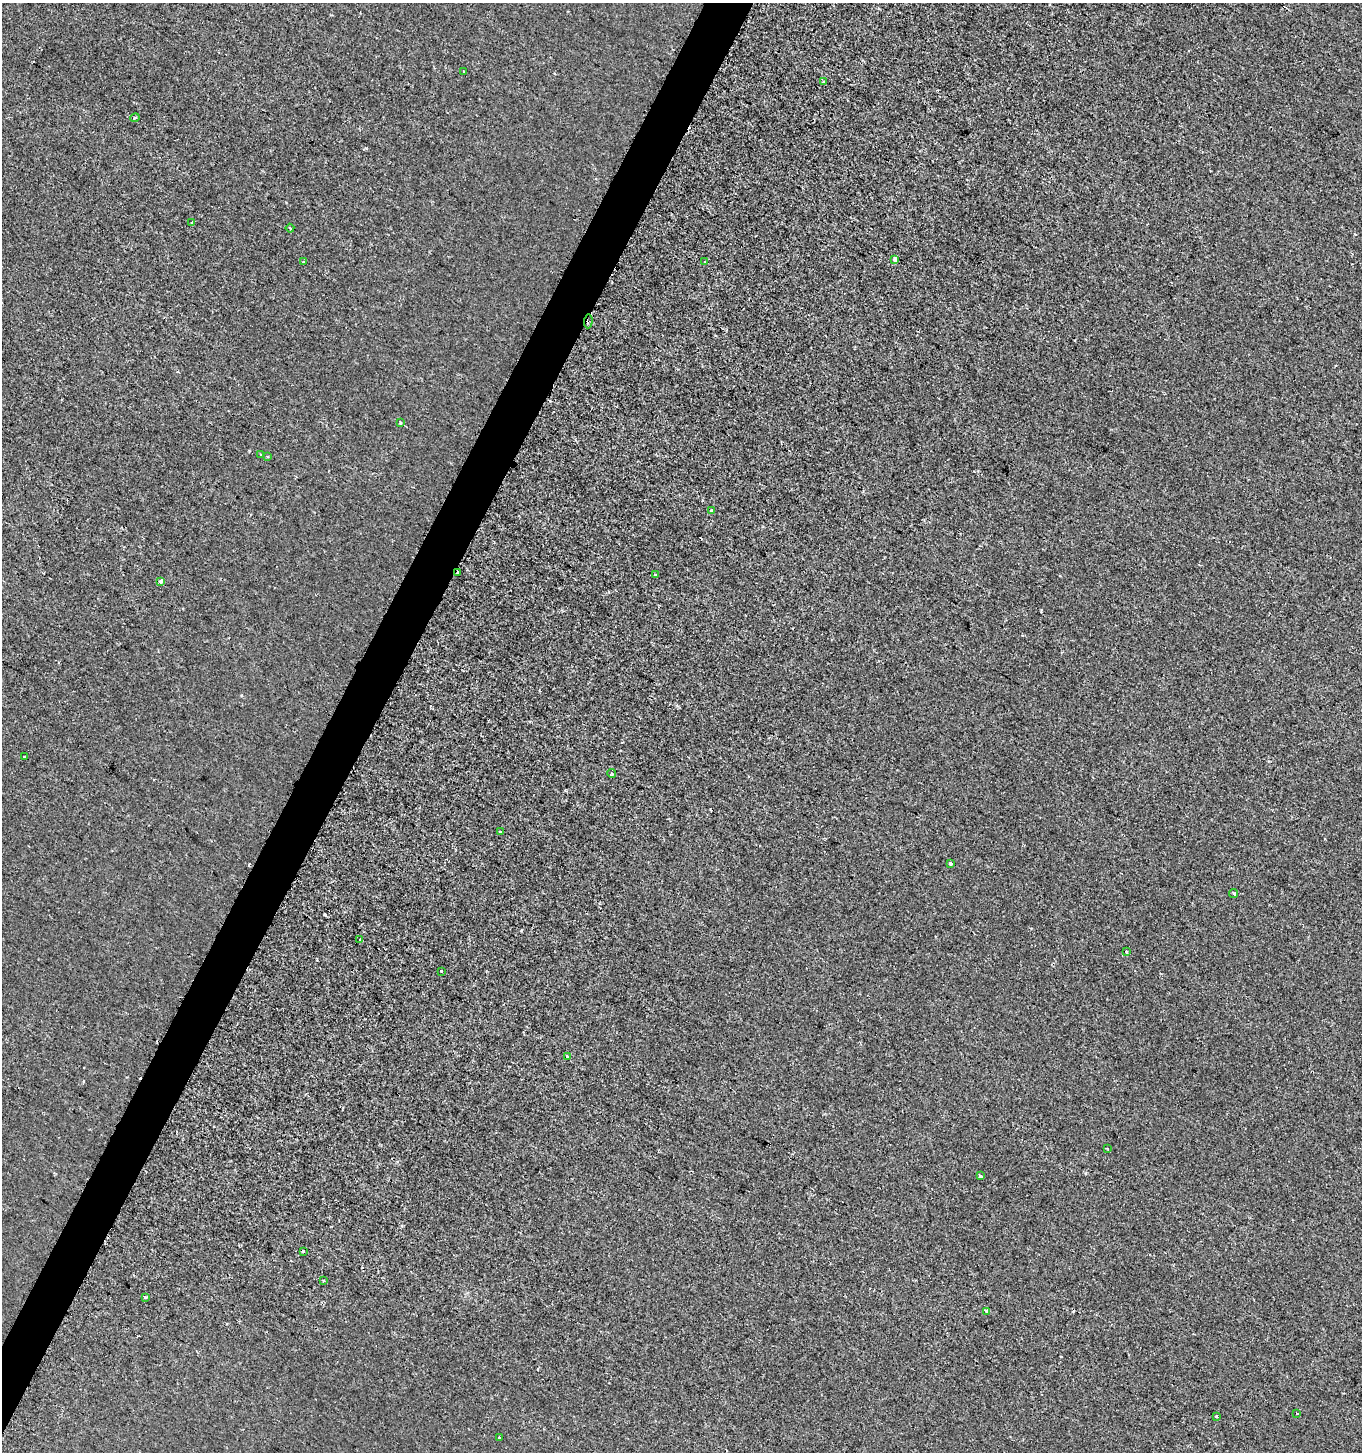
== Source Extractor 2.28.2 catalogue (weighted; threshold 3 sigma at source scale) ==
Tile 7 of 4 x 4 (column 3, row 2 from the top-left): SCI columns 2986-4345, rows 2908-4357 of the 5908 x 5820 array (HDU 1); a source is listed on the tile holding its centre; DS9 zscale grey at full resolution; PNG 1364 x 1454 px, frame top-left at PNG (2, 3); each listed source drawn as its Kron ellipse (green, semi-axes under 4 px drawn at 4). Shown black and unused: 3% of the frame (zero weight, under 2 of 3 exposures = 1% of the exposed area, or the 3 px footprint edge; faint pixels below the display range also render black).
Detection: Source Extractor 2.28.2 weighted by HDU 2 'WHT'; one run over the whole footprint, this tile lists its part. Background -2.56e-04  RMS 0.0025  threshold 0.0113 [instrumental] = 3 sigma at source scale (4.5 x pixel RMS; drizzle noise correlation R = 1.50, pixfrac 1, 0.0396/0.0396 arcsec/px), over >= 5 px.
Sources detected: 40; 6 cosmic-ray / hot-pixel residue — neither listed nor drawn; the other 34 listed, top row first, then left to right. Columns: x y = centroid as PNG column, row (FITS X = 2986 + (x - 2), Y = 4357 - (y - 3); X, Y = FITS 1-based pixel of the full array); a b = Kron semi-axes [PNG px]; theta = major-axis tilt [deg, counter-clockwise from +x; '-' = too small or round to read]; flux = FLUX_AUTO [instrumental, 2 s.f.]
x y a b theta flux
464 72 3 3 - 1.7
823 82 4 3 - 0.2
135 118 5 3 - 0.32
192 222 4 3 - 0.26
290 228 4 2 - 0.28
895 259 3 3 - 27
304 262 3 3 - 0.83
704 262 3 3 - 0.86
588 321 7 2 87 0.56
400 423 3 3 - 0.27
261 455 3 3 - 1
267 456 4 2 - 0.24
711 511 3 3 - 4.3
458 572 3 3 - 1.6
655 575 4 3 - 1.4
161 581 4 3 - 1.9
24 757 4 3 - 1.1
612 773 4 3 - 0.31
500 831 3 3 - 1.1
950 863 3 3 - 2.4
1234 893 5 3 - 0.29
360 940 3 2 - 0.28
1126 952 3 3 - 0.41
442 971 3 3 - 0.89
568 1056 3 3 - 3.2
1107 1148 3 2 - 0.26
980 1176 4 3 - 0.63
303 1251 3 3 - 0.78
323 1280 2 2 - 0.29
145 1297 3 3 - 1.3
986 1311 4 3 - 1.1
1297 1413 3 3 - 0.53
1216 1416 3 2 - 0.47
499 1437 3 3 - 0.78
Overlapping masked pixels (flux is a lower limit): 2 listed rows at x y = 588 321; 458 572